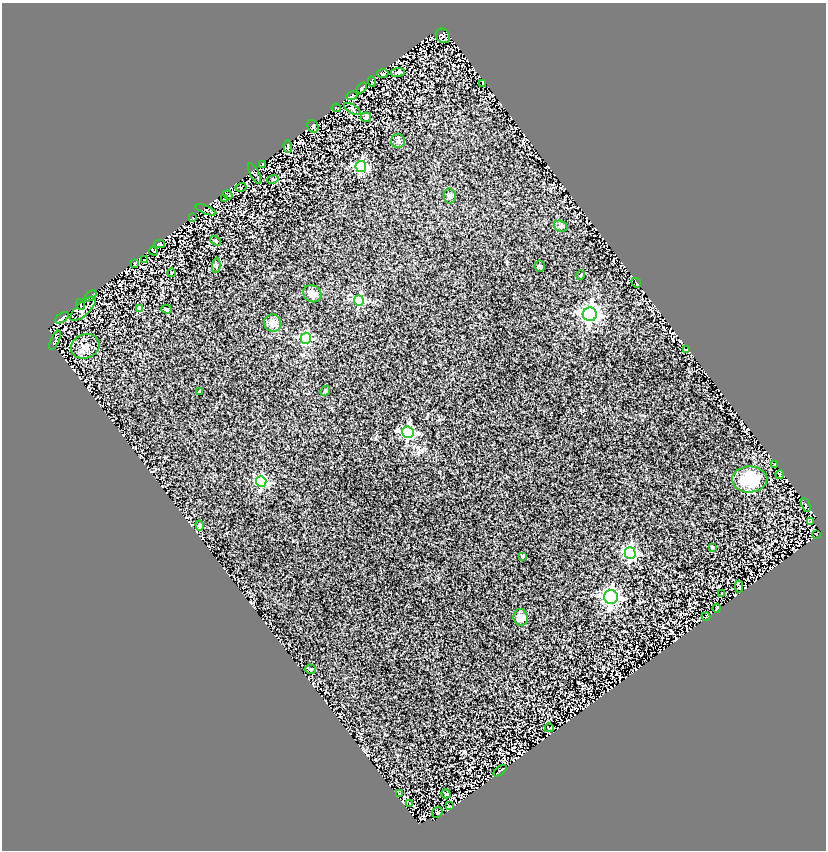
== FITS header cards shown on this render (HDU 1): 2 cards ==
NAXIS1  =                  824
NAXIS2  =                  848

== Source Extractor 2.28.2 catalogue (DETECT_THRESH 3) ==
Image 824 x 848 px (HDU 1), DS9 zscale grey, 1 PNG px = 1 image px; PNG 828 x 852 px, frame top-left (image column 1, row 848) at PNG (2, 3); each listed source drawn as its Kron ellipse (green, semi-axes under 4 px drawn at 4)
Background 1.52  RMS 0.16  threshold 0.494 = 3 sigma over >= 5 px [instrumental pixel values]
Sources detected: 76; all 76 listed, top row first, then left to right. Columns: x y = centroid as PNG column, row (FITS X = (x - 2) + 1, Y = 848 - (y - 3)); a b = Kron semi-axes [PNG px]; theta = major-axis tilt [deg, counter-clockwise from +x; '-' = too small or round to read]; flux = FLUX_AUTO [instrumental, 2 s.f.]
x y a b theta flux
443 36 8 6 -46 22
398 72 7 2 6 22
383 73 6 2 8 7.4
372 82 5 2 - 9.4
482 83 3 2 - 8.5
362 88 6 2 48 13
352 96 5 3 - 15
336 108 4 2 - 8.6
352 109 9 4 -30 20
366 117 5 5 - 33
313 126 6 5 - 17
398 141 7 7 - 27
288 146 6 3 -86 18
262 164 4 2 - 8
361 166 5 5 - 1200
254 173 11 4 -62 21
273 179 5 3 - 9.3
241 187 5 3 - 3.4
228 195 5 2 - 9.2
450 196 7 6 - 28
225 199 4 2 - 10
206 210 11 4 -22 15
193 218 3 2 - 8.1
561 226 7 5 -21 24
216 241 6 3 -32 12
160 244 5 3 - 14
154 251 5 2 - 11
145 260 3 2 - 5.5
135 264 4 2 - 14
216 265 8 3 85 13
540 266 5 5 - 15
171 273 4 3 - 9.2
581 275 5 3 - 8.5
636 283 5 2 - 9.5
312 294 9 8 - 73
91 296 7 3 42 14
359 300 5 5 - 840
81 304 6 2 -70 8.1
83 309 16 6 43 38
140 309 4 4 - 140
166 309 5 4 - 14
590 314 7 7 - 4700
62 318 8 2 35 16
273 323 9 8 - 74
306 338 5 5 - 790
55 340 10 3 65 23
85 346 15 12 22 88
687 350 2 2 - 6.7
200 391 3 3 - 12
325 391 5 4 - 15
408 432 6 6 - 1700
774 465 3 2 - 9.6
780 474 4 2 - 11
750 479 17 13 2 350
261 481 5 5 - 1000
806 505 7 4 -65 13
811 522 3 2 - 9.4
200 525 5 4 - 44
816 534 3 2 - 8.1
712 548 3 3 - 21
630 553 6 5 - 1800
523 556 3 3 - 15
739 586 6 3 90 14
722 594 3 2 - 7.9
611 597 7 7 - 4000
717 608 4 2 - 11
521 617 8 7 - 85
706 617 4 2 - 6.3
311 669 5 4 - 14
549 728 4 2 - 8.5
500 771 7 2 39 15
399 794 3 2 - 8
446 794 5 2 - 10
409 804 3 2 - 5.8
449 806 3 2 - 9.9
437 812 6 4 49 11